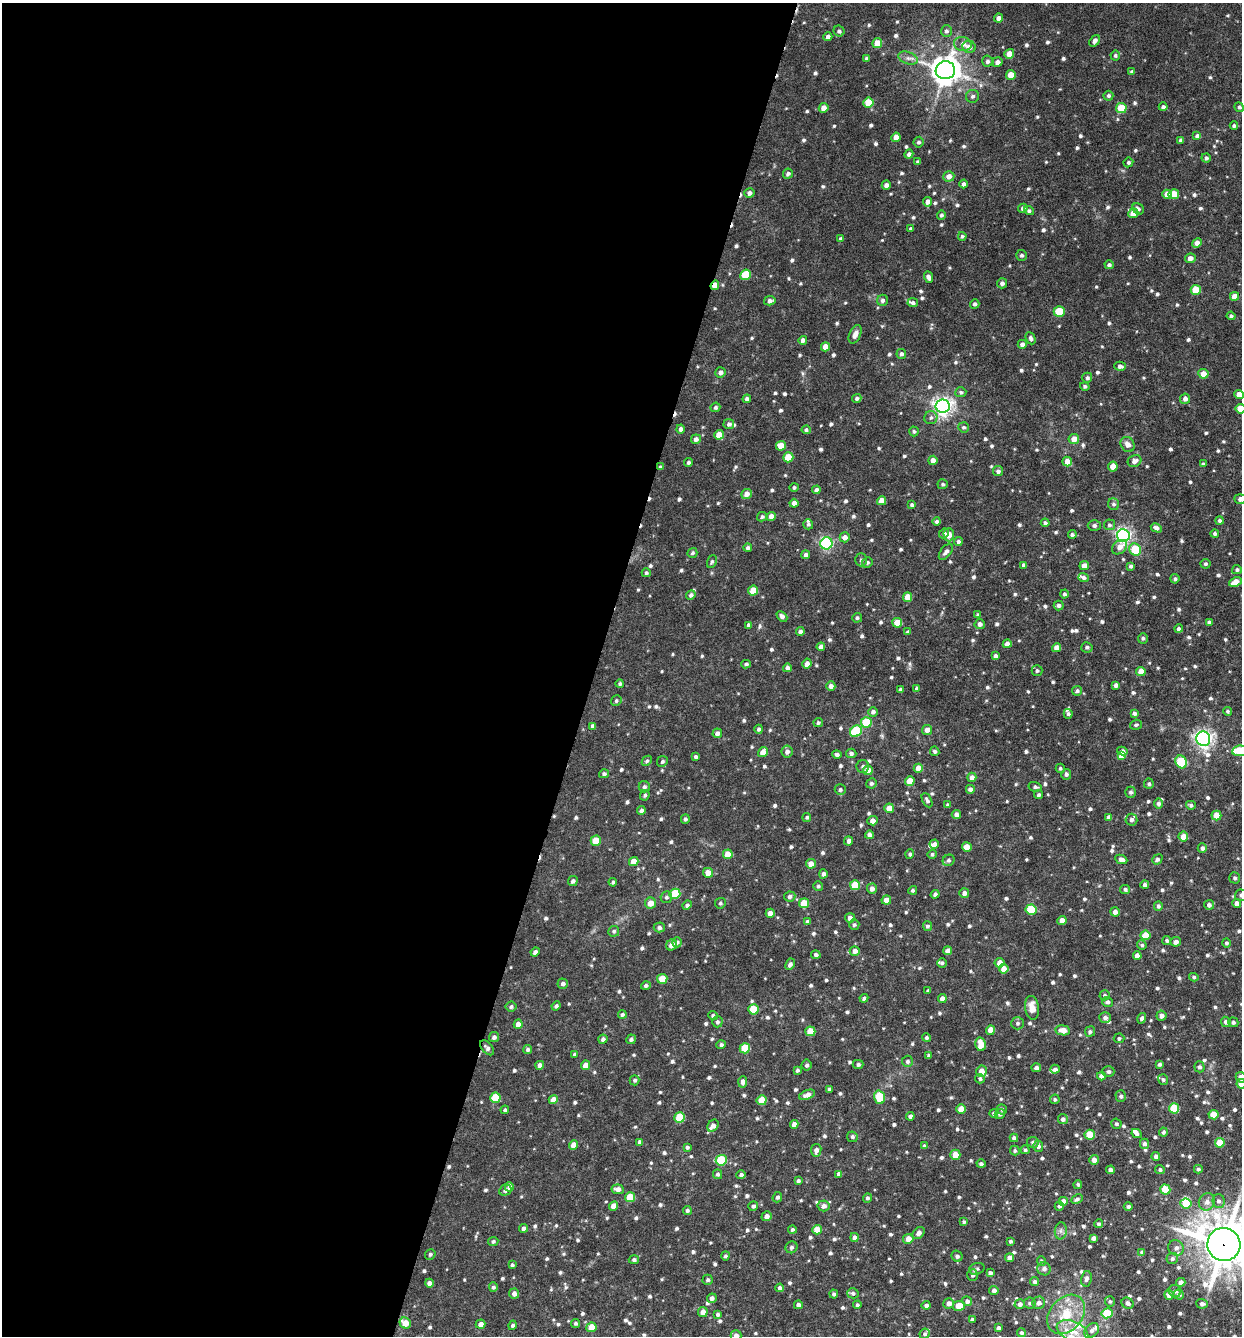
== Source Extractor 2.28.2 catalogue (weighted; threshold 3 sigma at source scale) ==
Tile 5 of 4 x 4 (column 1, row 2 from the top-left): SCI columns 131-1370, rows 2670-4003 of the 5349 x 5336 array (HDU 1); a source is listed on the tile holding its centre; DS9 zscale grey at full resolution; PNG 1244 x 1338 px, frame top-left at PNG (2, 3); each listed source drawn as its Kron ellipse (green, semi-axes under 4 px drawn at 4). Shown black and unused: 48% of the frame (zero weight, under 4 of 8 exposures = <1% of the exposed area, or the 3 px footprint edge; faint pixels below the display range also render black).
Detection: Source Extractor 2.28.2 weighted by HDU 2 'WHT'; one run over the whole footprint, this tile lists its part. Background 0.0384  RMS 0.0045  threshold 0.0184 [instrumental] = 3 sigma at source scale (4.09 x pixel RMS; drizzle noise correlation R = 1.36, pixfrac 0.8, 0.05/0.05 arcsec/px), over >= 5 px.
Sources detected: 912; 7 cosmic-ray / hot-pixel residue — neither listed nor drawn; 17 inside a brighter listed object's ellipse — not listed separately; of the other 888, all 500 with FLUX_AUTO >= 0.836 (the completeness limit of this list) listed and drawn (388 fainter detections not listed), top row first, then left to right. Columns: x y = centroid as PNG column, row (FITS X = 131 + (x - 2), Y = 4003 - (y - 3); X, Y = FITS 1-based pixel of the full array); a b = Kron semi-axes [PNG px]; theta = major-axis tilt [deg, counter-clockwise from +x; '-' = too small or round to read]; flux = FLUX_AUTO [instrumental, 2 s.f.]
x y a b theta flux
999 18 4 4 - 2
839 31 6 5 - 0.97
946 31 6 5 - 1.1
828 37 4 4 - 1.6
1095 41 6 4 53 1.5
877 43 5 4 - 5.7
963 44 9 7 -10 2.5
969 47 7 6 - 2.6
1009 54 5 4 - 3.8
1115 55 5 4 - 0.84
908 58 10 6 -19 1.7
867 59 4 4 - 0.88
987 61 6 5 - 1.3
997 62 5 5 - 2
945 70 10 9 - 620
1132 72 4 4 - 0.89
1011 75 5 5 - 5.9
973 96 6 6 - 1.1
1108 96 5 5 - 1
868 102 5 5 - 10
1163 107 4 4 - 1.1
1239 107 5 4 - 0.96
824 108 5 4 - 2.9
1121 108 5 5 - 12
1234 126 4 3 - 1
1197 136 4 4 - 1.8
896 137 5 4 - 3.1
1181 140 4 4 - 1.2
919 142 5 5 - 0.91
909 154 5 4 - 1.4
1206 158 5 4 - 0.97
918 162 4 3 - 0.94
1128 162 5 4 - 0.97
788 174 5 5 - 1.2
949 176 5 5 - 2.7
964 184 4 4 - 1.3
886 185 4 4 - 1.6
749 193 5 5 - 1.6
1167 194 5 4 - 3.5
1174 194 5 5 - 8.5
928 202 5 4 - 2.1
1023 208 4 4 - 1.4
1138 209 6 5 - 1.1
1029 211 5 4 - 0.96
1133 213 5 4 - 4.9
941 215 5 4 - 0.98
911 229 3 3 - 0.9
962 236 4 4 - 0.85
841 239 4 3 - 1.3
1197 243 5 4 - 2.6
1022 255 5 5 - 0.97
1190 258 5 4 - 2.3
1109 265 4 4 - 1.2
745 275 5 5 - 13
928 277 6 4 -70 1.8
1002 283 5 5 - 1.4
715 285 5 4 - 3.9
1196 290 5 5 - 10
1234 296 5 4 - 4.2
882 300 6 5 - 1.2
770 301 6 4 13 1.7
913 303 5 4 - 1.1
975 304 5 4 - 1.2
1059 311 5 5 - 14
1231 316 4 4 - 0.88
855 334 10 5 64 2.4
1031 338 6 4 -66 1.3
803 340 4 4 - 1.6
1022 344 4 4 - 1.6
825 347 4 4 - 3.5
901 354 5 5 - 1.2
1120 366 6 4 -15 1.5
720 372 5 5 - 1.6
1203 374 5 5 - 3.9
1087 378 5 5 - 1.1
1085 386 5 4 - 0.95
961 392 5 5 - 0.9
1239 394 4 4 - 4.1
857 398 4 4 - 1.1
747 399 4 4 - 1.1
1185 399 5 5 - 1.9
943 406 7 6 - 230
715 407 5 4 - 0.9
1240 409 5 4 - 7
931 418 6 6 - 1.2
729 424 5 5 - 1.1
964 427 5 5 - 0.88
681 429 4 4 - 1.8
806 430 4 4 - 0.88
914 431 5 4 - 0.85
719 435 5 4 - 5
696 439 5 4 - 1.8
1074 439 5 5 - 3.8
1128 444 8 6 -56 2.7
781 446 5 5 - 5
788 457 5 5 - 8.9
933 460 4 4 - 2.4
1134 461 7 5 23 1.9
688 462 4 4 - 0.98
1067 462 5 4 - 3.4
1203 464 3 3 - 1.1
660 467 4 3 - 0.85
1113 467 5 5 - 5.7
998 471 5 5 - 1.3
943 484 5 5 - 0.85
794 487 5 4 - 0.85
816 490 4 4 - 1.5
746 494 5 5 - 2.6
1241 499 6 4 -6 2.3
882 501 4 4 - 4.8
794 503 4 4 - 2.3
1114 504 6 5 - 1
912 505 4 4 - 0.9
771 516 4 4 - 2.7
762 517 5 4 - 0.91
1220 521 4 4 - 1.1
937 522 4 4 - 1.1
1045 523 4 4 - 1
808 524 5 5 - 0.9
1109 525 5 5 - 0.96
1094 526 6 5 - 1.2
1156 528 6 4 -28 1.6
944 533 5 4 - 1.2
1215 533 4 4 - 0.96
1072 534 4 4 - 0.85
949 535 6 5 - 5
1123 535 6 6 - 140
845 537 5 5 - 2.2
958 541 4 4 - 1.2
826 543 6 6 - 80
1120 547 8 6 41 2.9
748 548 4 4 - 1
1135 549 6 5 - 14
946 552 9 5 53 1.5
692 553 5 5 - 0.85
806 555 4 4 - 1.6
861 560 6 6 - 1.2
712 562 6 4 70 0.84
867 563 5 5 - 0.86
1205 564 5 5 - 0.86
1024 565 4 3 - 1.1
1084 566 5 4 - 2.8
1131 566 4 4 - 1.1
1237 570 5 4 - 0.95
646 573 4 4 - 0.88
1084 577 5 4 - 1.2
1175 579 4 4 - 0.92
1235 582 6 4 26 4.6
753 591 5 5 - 8.2
1064 594 4 4 - 0.96
691 595 5 4 - 1.2
908 597 5 4 - 6.1
1059 605 5 5 - 1.1
978 615 4 4 - 0.88
782 616 6 4 -43 1.5
857 618 5 5 - 0.93
1209 622 4 3 - 1.1
897 623 5 5 - 6.9
980 624 5 5 - 1.7
748 625 4 3 - 1
1179 629 4 4 - 1.2
800 632 4 4 - 1.6
908 632 4 3 - 1
1143 638 5 5 - 0.98
1007 644 4 4 - 2.7
821 647 4 4 - 2.4
1087 647 5 5 - 0.99
1057 648 4 4 - 3.7
995 656 4 4 - 1.5
746 664 5 4 - 0.92
807 664 5 4 - 2.2
787 668 4 4 - 2
1037 671 5 5 - 0.84
1141 671 4 4 - 4.5
620 684 4 4 - 0.84
1116 685 4 4 - 1.6
831 686 5 4 - 2.1
900 689 3 3 - 0.84
917 689 4 4 - 0.98
1077 691 5 5 - 0.98
616 701 5 5 - 0.84
1227 711 4 4 - 0.85
873 712 5 4 - 1.4
1134 713 4 4 - 1.2
1068 714 5 4 - 0.96
866 722 5 5 - 15
818 723 5 4 - 0.87
1136 725 6 5 - 0.94
593 726 4 4 - 1.2
759 729 4 4 - 1
927 730 5 5 - 2.8
856 731 6 5 - 24
717 733 5 4 - 1.8
1203 739 7 7 - 200
935 751 5 4 - 0.91
1122 751 5 4 - 1.5
1239 751 7 5 7 15
763 752 5 4 - 4
787 752 6 5 - 2.1
851 753 5 4 - 1.1
837 754 5 4 - 1.1
1122 756 4 4 - 4.9
696 757 3 3 - 0.96
647 761 5 4 - 0.85
662 761 6 5 - 0.84
1181 762 6 5 - 20
863 766 6 6 - 1
918 768 4 4 - 4.3
1060 768 5 4 - 0.84
868 770 5 4 - 5.2
604 774 5 4 - 0.99
1066 774 5 5 - 1.1
972 777 4 4 - 2.4
910 781 5 4 - 5.6
871 783 5 5 - 1
1149 784 5 5 - 0.86
644 787 6 5 - 1.2
1035 787 7 5 -13 0.99
970 789 4 4 - 1.5
840 790 5 5 - 0.92
1131 792 5 5 - 1
645 795 5 4 - 0.92
1039 795 4 4 - 0.98
927 800 8 4 -63 1.1
1158 804 5 4 - 1.2
948 805 4 3 - 0.89
1191 805 5 4 - 0.96
889 808 5 4 - 5.4
641 810 4 4 - 1.4
956 815 4 4 - 1.9
1216 815 5 5 - 6.5
807 817 4 4 - 0.84
1109 817 4 4 - 1.8
685 819 5 4 - 0.87
1131 820 6 6 - 1.4
873 821 5 4 - 2.5
869 835 4 4 - 1.7
1183 837 5 5 - 3.9
596 841 5 5 - 6.4
849 841 4 4 - 1.7
934 844 4 4 - 1.9
967 847 5 4 - 5.3
1202 848 5 4 - 1.4
728 854 5 5 - 6.5
910 854 5 4 - 0.95
932 854 5 4 - 0.85
1121 859 6 4 -25 2.2
1157 859 5 4 - 1.1
948 860 6 5 - 1.1
634 862 5 4 - 5.2
811 864 5 5 - 3.4
708 873 5 5 - 4.2
823 874 4 4 - 1.4
1235 878 6 5 - 0.95
573 881 5 4 - 1.2
613 882 4 3 - 0.84
855 885 5 5 - 9.9
1145 885 4 4 - 1.3
818 886 5 4 - 0.84
872 889 5 5 - 2.1
1125 889 5 4 - 1
913 890 4 4 - 0.84
964 893 5 5 - 1.7
675 894 5 5 - 15
935 894 4 4 - 1.2
1241 895 6 6 - 1.2
790 896 5 5 - 1.5
666 897 6 5 - 1.1
886 900 5 4 - 2.8
650 903 5 5 - 4.2
720 903 5 5 - 0.9
804 903 5 5 - 8.6
1237 903 4 4 - 2.5
687 905 5 4 - 1.2
1209 905 5 5 - 1.5
1158 906 5 4 - 0.95
1031 910 5 5 - 15
1115 912 5 4 - 1.8
770 913 4 4 - 2.6
850 918 5 5 - 1.9
1062 920 4 4 - 2.7
807 921 4 4 - 1.1
854 925 5 5 - 0.9
927 926 5 4 - 0.94
659 927 5 5 - 1.2
614 931 5 5 - 0.94
1145 935 5 5 - 8.2
1167 941 4 4 - 0.88
677 942 5 5 - 1.1
1176 942 5 4 - 1.9
1226 943 4 4 - 0.9
672 945 6 5 - 3
1142 945 5 4 - 0.89
855 951 5 4 - 2.5
948 951 4 4 - 2.5
535 952 4 4 - 1.5
816 955 5 4 - 1.1
1137 955 4 4 - 2.5
942 963 5 4 - 0.89
1000 963 5 4 - 3.5
790 964 6 4 64 1.4
1004 969 5 4 - 4.4
1194 977 5 4 - 0.85
662 979 5 5 - 7.9
563 984 5 5 - 1.4
646 986 5 4 - 1.1
928 991 4 3 - 0.96
1105 995 5 5 - 0.94
864 998 4 3 - 0.89
942 998 4 4 - 2.3
1108 1002 5 5 - 1.4
556 1006 5 4 - 0.95
511 1007 5 5 - 1
1032 1008 12 7 -83 4.5
753 1009 5 5 - 13
622 1014 4 4 - 0.92
713 1016 4 4 - 0.92
1162 1016 5 5 - 2.1
1105 1018 6 5 - 1.5
1142 1018 5 4 - 1.2
717 1022 5 5 - 0.94
1226 1022 5 5 - 1.3
1233 1022 5 5 - 1
1017 1023 6 6 - 1.1
518 1024 4 4 - 2.8
991 1030 5 4 - 4.3
1063 1030 7 5 -8 4
810 1031 5 5 - 8.2
1090 1031 5 5 - 1
494 1037 5 5 - 1.3
926 1038 4 4 - 0.93
1119 1038 5 5 - 0.87
603 1039 5 4 - 1.5
631 1039 5 4 - 1.1
981 1044 7 5 -79 5.6
721 1045 4 4 - 0.98
487 1048 9 5 -49 1.4
745 1048 5 5 - 15
528 1049 4 4 - 1
574 1054 4 3 - 0.85
929 1055 4 4 - 1.1
907 1061 5 5 - 1
858 1064 5 4 - 0.95
1159 1064 4 3 - 0.87
540 1065 4 4 - 2
585 1065 4 4 - 3.5
807 1065 5 5 - 1.1
1199 1067 5 5 - 1.1
1036 1068 5 4 - 1.4
1055 1069 5 4 - 1.2
797 1070 4 3 - 0.89
981 1071 5 5 - 3.4
1108 1072 6 5 - 1
1101 1076 4 4 - 2
1241 1077 5 5 - 2.6
980 1079 5 4 - 0.84
635 1080 5 5 - 0.98
1163 1080 5 5 - 0.94
743 1082 6 4 86 2.3
1241 1084 5 4 - 5.1
829 1089 4 3 - 1
807 1095 8 4 21 2.5
1121 1096 6 5 - 1.1
880 1097 7 5 -74 14
495 1098 5 5 - 11
1055 1099 5 4 - 0.84
553 1100 5 4 - 3.8
762 1100 5 5 - 6.3
1174 1108 5 5 - 15
961 1109 5 5 - 6
1002 1109 5 5 - 0.88
505 1110 4 4 - 0.96
994 1113 4 4 - 0.94
1000 1114 5 4 - 0.99
1213 1115 5 4 - 7
910 1116 4 4 - 1.3
680 1117 5 5 - 14
1063 1119 5 5 - 1.3
794 1124 4 4 - 2.2
1116 1124 5 5 - 0.95
713 1126 6 5 - 2
1163 1132 4 4 - 0.87
1137 1134 5 4 - 1.2
1090 1135 5 5 - 10
852 1137 5 5 - 1.1
1014 1138 4 4 - 1.4
640 1142 4 4 - 1.3
1033 1142 6 5 - 1.2
1220 1143 5 4 - 7.9
1144 1144 5 4 - 1.2
574 1145 5 4 - 4.4
924 1146 4 3 - 0.91
1038 1146 5 5 - 1.3
687 1147 4 4 - 0.94
816 1150 6 5 - 2
1025 1150 4 4 - 0.89
1015 1151 5 4 - 0.87
955 1155 5 5 - 5
1156 1156 4 4 - 1.7
721 1160 5 5 - 19
1094 1160 5 4 - 2.3
981 1164 4 4 - 0.99
1198 1169 4 4 - 0.89
1110 1170 4 4 - 1.6
1160 1170 5 4 - 0.87
717 1174 5 4 - 1
839 1174 4 4 - 2.3
741 1175 4 4 - 1.1
798 1181 4 3 - 1.1
1078 1184 4 4 - 0.85
509 1187 4 4 - 1.8
618 1189 6 5 - 2.2
1165 1189 5 5 - 9.4
505 1190 6 5 - 1.5
630 1197 5 5 - 10
777 1197 5 4 - 1.1
867 1198 4 4 - 1.1
1077 1199 6 4 26 0.95
1063 1201 4 4 - 2.6
1218 1201 6 6 - 1.3
1207 1202 9 8 - 2.4
1186 1204 5 5 - 7.8
614 1206 5 4 - 3.3
753 1206 5 5 - 1.2
824 1206 6 5 - 2.2
1059 1206 4 4 - 0.97
1128 1207 4 4 - 1.1
687 1210 4 4 - 0.9
767 1216 5 4 - 1.8
964 1222 4 4 - 0.85
1098 1224 4 4 - 0.92
524 1228 4 4 - 1.7
792 1230 4 4 - 0.94
817 1230 5 4 - 6.5
1061 1231 8 6 83 1.4
919 1233 7 5 46 1.7
855 1237 4 4 - 1.7
1094 1238 4 4 - 1.7
908 1239 5 5 - 4.2
493 1241 5 4 - 0.93
1010 1241 4 3 - 0.93
1224 1244 17 16 - 1500
791 1247 6 5 - 1.3
1176 1248 8 7 - 2
1142 1252 4 4 - 1.1
430 1254 5 5 - 0.96
725 1256 4 4 - 0.9
957 1256 6 5 - 1.1
1009 1258 4 4 - 2.2
1172 1259 5 5 - 1.1
634 1260 5 4 - 1
1041 1261 5 4 - 0.9
512 1265 4 3 - 0.84
977 1269 8 5 19 0.87
1044 1269 7 6 - 1.6
990 1273 4 4 - 1.2
972 1275 6 5 - 1.1
1086 1279 8 5 79 1.5
708 1280 5 5 - 0.94
1035 1281 5 4 - 0.95
1181 1282 5 4 - 1.9
429 1283 4 4 - 1.9
493 1287 4 4 - 0.96
780 1288 4 4 - 1.3
994 1290 4 4 - 1.8
1175 1291 6 6 - 1.4
514 1293 5 5 - 1.9
853 1293 6 5 - 1
834 1294 4 3 - 0.9
1169 1295 5 4 - 2.8
1179 1295 5 5 - 1.4
712 1298 5 4 - 1.5
967 1301 5 4 - 1.6
1110 1301 5 5 - 0.84
949 1303 5 5 - 2.5
1030 1303 6 5 - 0.99
1039 1303 6 6 - 1.9
1128 1303 6 5 - 1.5
1020 1304 5 5 - 1.7
1202 1304 6 5 - 1.5
798 1305 4 4 - 1.5
857 1305 4 4 - 0.87
926 1305 4 4 - 1.2
959 1306 6 5 - 5.9
703 1312 5 5 - 3.2
1107 1313 5 5 - 13
718 1314 4 4 - 0.86
1066 1314 22 16 49 14
972 1319 4 3 - 0.92
405 1323 6 5 - 5.6
576 1323 4 4 - 0.86
481 1324 5 4 - 2.4
513 1325 5 4 - 1
591 1327 5 5 - 6.5
998 1328 4 4 - 1.3
1092 1330 8 6 46 1.8
1072 1331 16 9 -23 7
1021 1333 4 4 - 0.98
925 1334 5 5 - 0.94
736 1336 5 5 - 2.1
Overlapping masked pixels (flux is a lower limit): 3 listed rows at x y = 715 285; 660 467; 1224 1244
Isophote crosses this tile's border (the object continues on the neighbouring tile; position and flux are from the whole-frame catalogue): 9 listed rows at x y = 1239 394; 1240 409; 1241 499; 1239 751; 1241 895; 1241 1077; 1241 1084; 1224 1244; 736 1336